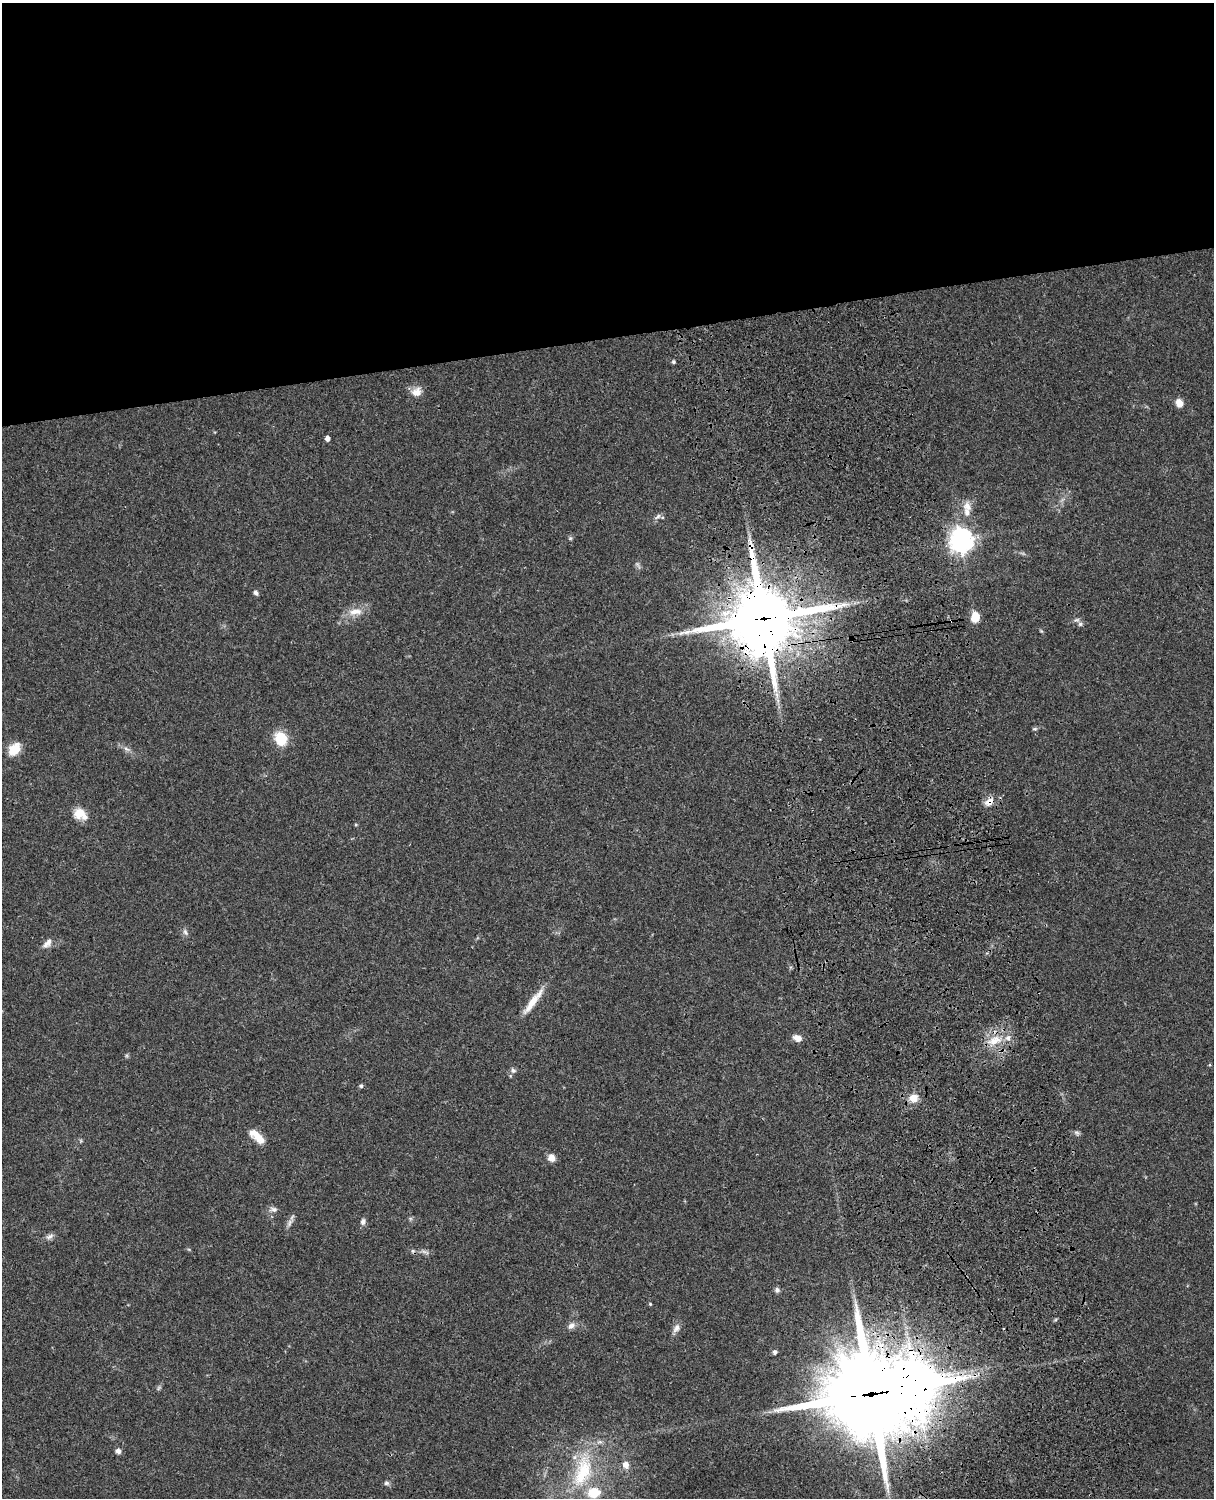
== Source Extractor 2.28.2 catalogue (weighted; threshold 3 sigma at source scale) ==
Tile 2 of 4 x 3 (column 2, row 1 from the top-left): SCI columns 1334-2545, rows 3269-4764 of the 5089 x 4929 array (HDU 1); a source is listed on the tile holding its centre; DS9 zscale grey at full resolution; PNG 1216 x 1500 px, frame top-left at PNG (2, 3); no overlay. Shown black and unused: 23% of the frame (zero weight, under 3 of 4 exposures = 6% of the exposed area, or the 3 px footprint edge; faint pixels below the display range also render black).
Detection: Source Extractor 2.28.2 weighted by HDU 2 'WHT'; one run over the whole footprint, this tile lists its part. Background 0.0781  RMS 0.006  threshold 0.0269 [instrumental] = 3 sigma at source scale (4.5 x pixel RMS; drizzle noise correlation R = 1.50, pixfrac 1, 0.05/0.05 arcsec/px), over >= 5 px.
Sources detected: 54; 2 cosmic-ray / hot-pixel residue — not listed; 4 inside a brighter listed object's ellipse — not listed separately; the other 48 listed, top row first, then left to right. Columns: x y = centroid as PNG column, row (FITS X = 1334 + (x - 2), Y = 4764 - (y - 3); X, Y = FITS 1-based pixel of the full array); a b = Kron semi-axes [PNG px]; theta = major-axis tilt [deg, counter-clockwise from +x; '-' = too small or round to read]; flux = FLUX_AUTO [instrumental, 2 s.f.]
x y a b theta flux
673 362 5 4 - 0.94
416 392 14 11 21 5.5
1179 403 9 8 - 4.2
327 438 4 4 - 3.2
967 506 14 11 -66 5.3
657 517 12 5 37 2
570 538 6 5 - 0.91
961 540 8 8 - 530
637 564 7 5 -44 1.2
256 593 7 5 -62 1.6
355 612 21 9 8 7.3
975 617 12 9 81 6.8
763 619 25 24 - 3800
1080 624 7 6 - 1.6
1035 729 6 5 - 0.97
281 739 14 11 -65 17
14 749 17 12 49 9.1
126 749 10 6 -27 2.1
989 802 13 8 35 5.2
80 814 16 12 -30 8.8
185 932 9 5 -59 1.6
47 943 16 8 49 3.5
533 1001 39 7 53 11
797 1038 10 7 -19 4.6
994 1040 22 12 25 12
513 1070 8 6 -61 1.6
361 1086 5 5 - 0.95
913 1098 11 10 - 5.9
1077 1133 8 6 -30 1.4
257 1136 22 9 -41 8.3
551 1158 8 7 - 4.5
274 1209 10 7 -21 2.3
363 1222 8 6 73 2.1
289 1223 12 6 61 2.5
49 1236 11 6 21 2.2
425 1252 13 4 -19 1.9
777 1290 7 7 - 1.6
650 1304 4 3 - 0.59
571 1326 11 7 41 2.9
676 1328 13 8 60 3.2
775 1352 6 6 - 1.4
915 1380 22 20 -71 1200
159 1388 7 5 59 1
871 1394 33 30 -74 5600
118 1451 6 6 - 2.3
626 1465 10 8 -65 3.9
583 1471 54 24 73 43
386 1483 6 6 - 1.4
Overlapping masked pixels (flux is a lower limit): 4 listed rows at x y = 763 619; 989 802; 915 1380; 871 1394